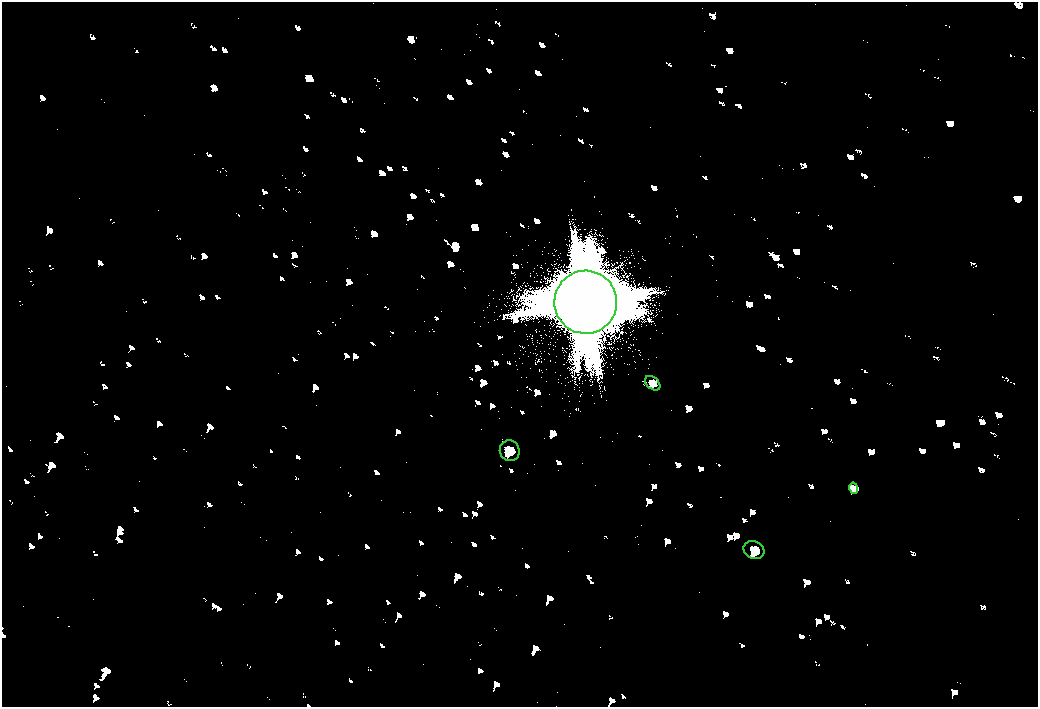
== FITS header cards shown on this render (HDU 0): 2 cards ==
NAXIS1  =                 2072
NAXIS2  =                 1410

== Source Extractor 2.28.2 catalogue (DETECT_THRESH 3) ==
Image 2072 x 1410 px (HDU 0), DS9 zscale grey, zoomed out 1/2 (1 PNG px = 2 x 2 image px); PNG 1040 x 709 px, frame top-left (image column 1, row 1410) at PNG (2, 2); each listed source drawn as its Kron ellipse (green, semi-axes under 4 px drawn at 4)
Background 80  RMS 28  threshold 83.2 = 3 sigma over >= 5 px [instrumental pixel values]
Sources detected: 5; all 5 listed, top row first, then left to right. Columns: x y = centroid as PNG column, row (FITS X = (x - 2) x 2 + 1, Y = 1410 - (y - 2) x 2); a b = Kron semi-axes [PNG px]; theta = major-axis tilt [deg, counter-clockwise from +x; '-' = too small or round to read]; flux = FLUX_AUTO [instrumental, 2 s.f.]
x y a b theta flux
586 302 31 31 - 430000
653 383 9 6 -41 17000
510 451 10 10 - 36000
854 488 6 3 -76 9100
754 550 11 8 -26 35000